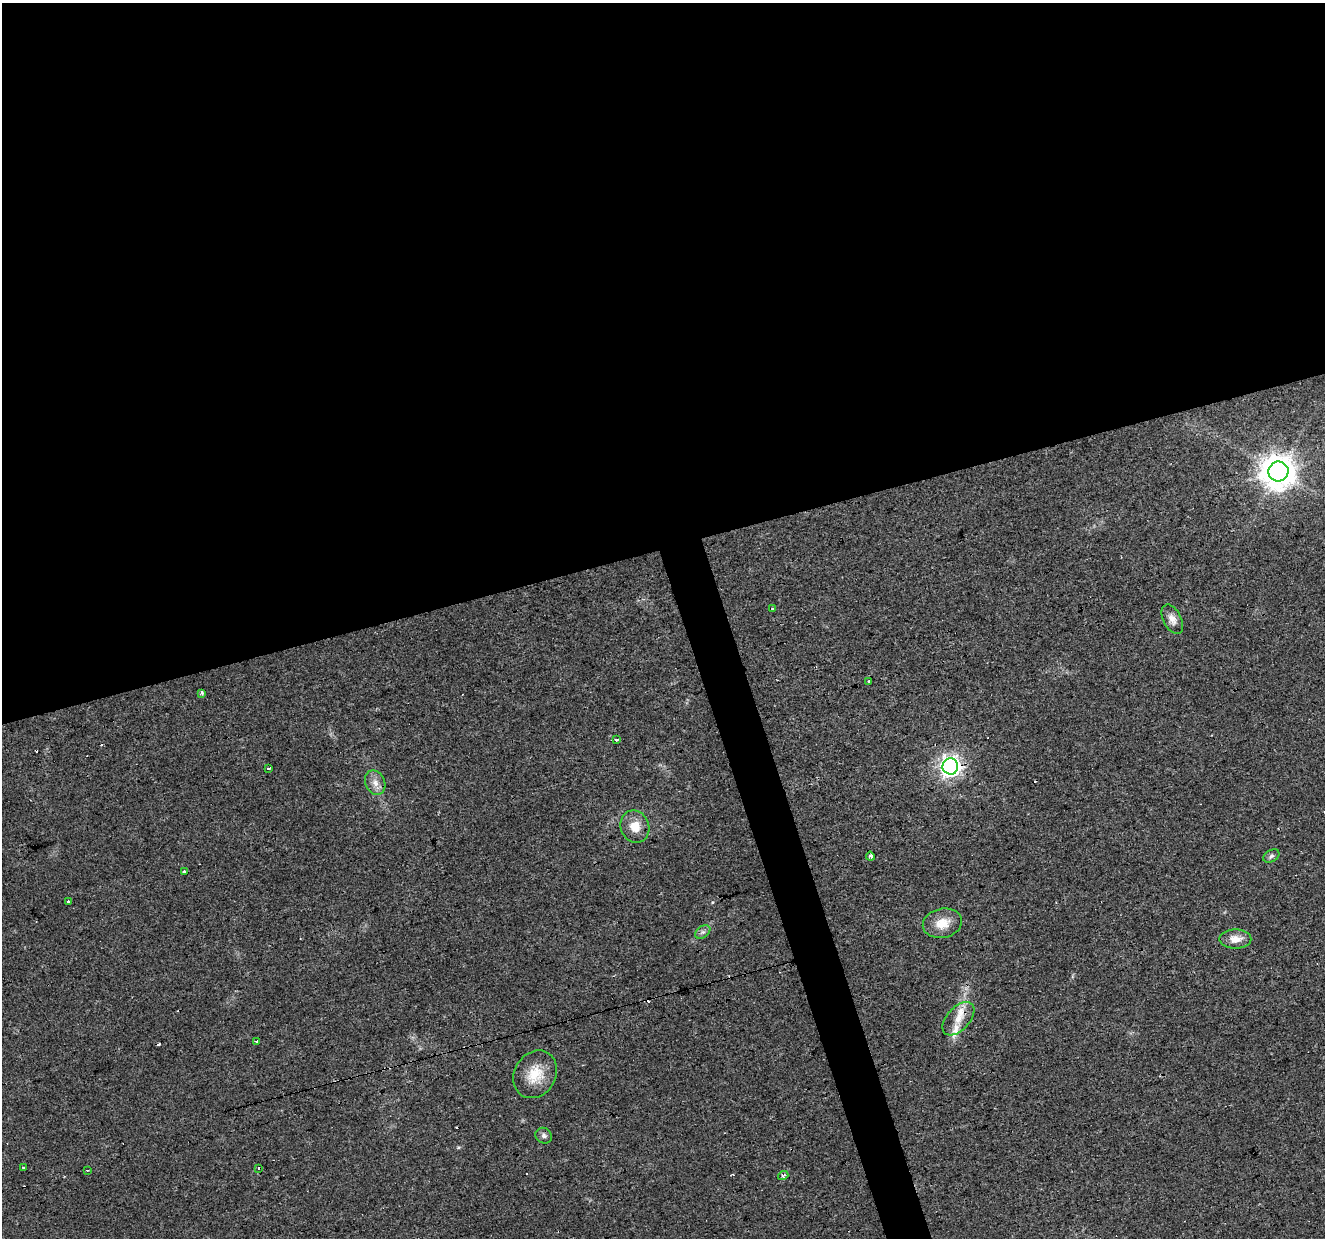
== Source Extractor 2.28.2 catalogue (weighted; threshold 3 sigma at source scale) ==
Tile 2 of 4 x 4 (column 2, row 1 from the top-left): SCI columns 1324-2646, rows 3813-5048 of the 5293 x 5105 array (HDU 1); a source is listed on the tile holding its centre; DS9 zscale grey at full resolution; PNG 1327 x 1240 px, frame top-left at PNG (2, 3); each listed source drawn as its Kron ellipse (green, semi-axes under 4 px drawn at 4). Shown black and unused: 46% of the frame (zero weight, under 3 of 4 exposures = <1% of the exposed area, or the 3 px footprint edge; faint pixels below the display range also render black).
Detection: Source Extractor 2.28.2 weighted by HDU 2 'WHT'; one run over the whole footprint, this tile lists its part. Background 0.0222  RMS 0.0032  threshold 0.0146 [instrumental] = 3 sigma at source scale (4.5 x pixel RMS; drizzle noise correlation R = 1.50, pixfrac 1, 0.0396/0.0396 arcsec/px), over >= 5 px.
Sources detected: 39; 12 cosmic-ray / hot-pixel residue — neither listed nor drawn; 2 inside a brighter listed object's ellipse — not listed separately; the other 25 listed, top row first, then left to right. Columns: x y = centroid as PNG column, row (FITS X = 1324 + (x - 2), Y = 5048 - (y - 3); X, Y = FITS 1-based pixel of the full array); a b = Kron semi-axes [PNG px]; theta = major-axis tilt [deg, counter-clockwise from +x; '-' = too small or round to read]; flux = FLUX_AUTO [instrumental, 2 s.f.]
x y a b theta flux
1278 471 10 10 - 630
772 609 3 3 - 1.1
1172 619 16 9 -63 2.3
869 681 4 2 - 0.38
202 693 4 3 - 0.95
617 739 3 3 - 4.6
950 766 8 8 - 190
269 768 4 3 - 2
375 783 13 9 -65 2.4
635 827 16 14 -70 4.7
870 856 4 3 - 3.6
1271 856 9 6 31 0.93
185 872 4 3 - 1.1
68 902 4 3 - 0.67
942 923 20 14 12 5.3
703 932 8 5 35 1
1235 939 16 9 0 3.3
958 1019 20 11 47 4.4
256 1041 3 3 - 0.84
535 1074 25 20 58 8
544 1136 8 7 - 1.1
23 1167 3 3 - 0.89
258 1169 3 2 - 0.39
88 1170 3 3 - 0.51
783 1176 5 4 - 1.2
Overlapping masked pixels (flux is a lower limit): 1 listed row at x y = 950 766